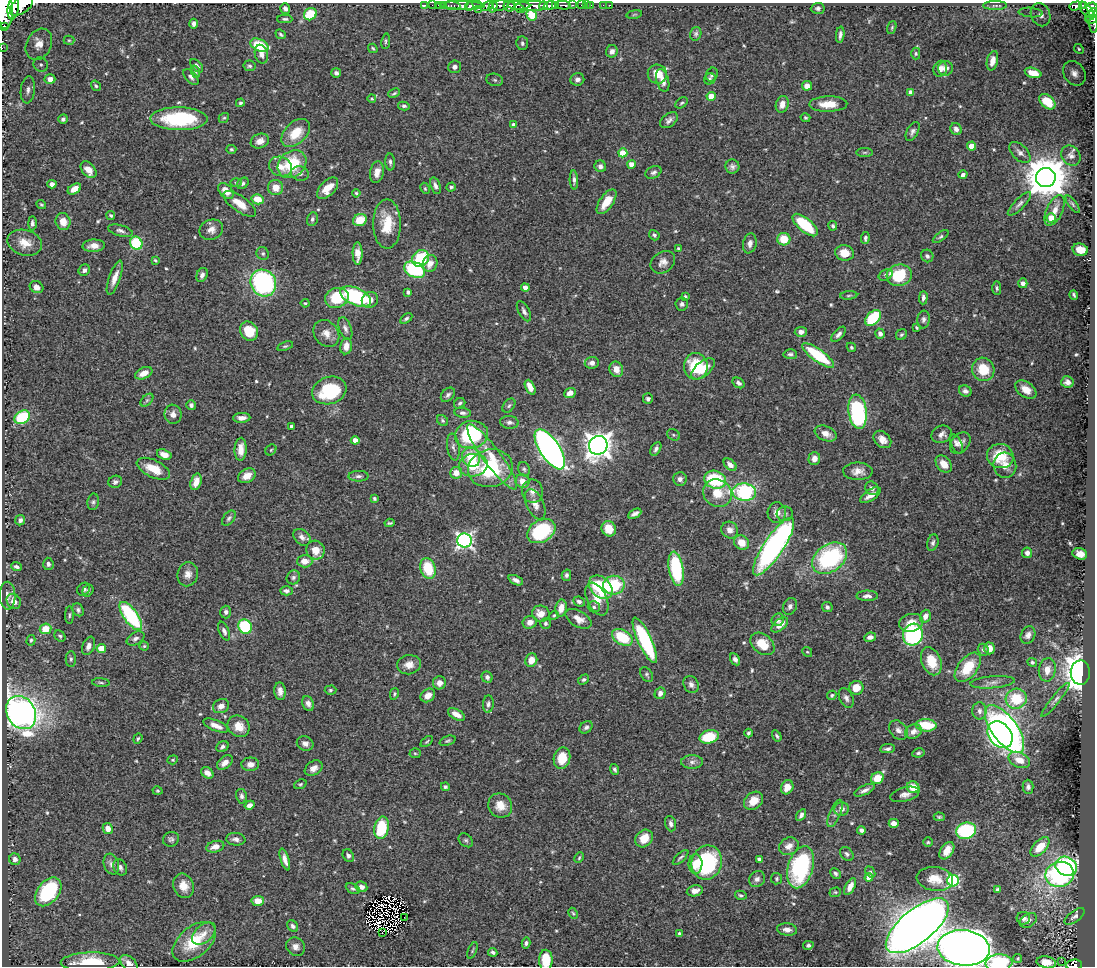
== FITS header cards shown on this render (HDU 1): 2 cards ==
NAXIS1  =                 1093
NAXIS2  =                  964

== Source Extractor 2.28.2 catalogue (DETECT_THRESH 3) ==
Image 1093 x 964 px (HDU 1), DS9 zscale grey, 1 PNG px = 1 image px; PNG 1097 x 968 px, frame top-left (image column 1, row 964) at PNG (2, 3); each listed source drawn as its Kron ellipse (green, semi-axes under 4 px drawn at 4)
Background 0.538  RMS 0.019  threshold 0.0574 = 3 sigma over >= 5 px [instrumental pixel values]
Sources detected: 587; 6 with non-positive FLUX_AUTO (blend fragments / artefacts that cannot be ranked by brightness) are neither listed nor drawn; of the other 581, the 500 brightest by FLUX_AUTO listed and drawn (81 fainter detections omitted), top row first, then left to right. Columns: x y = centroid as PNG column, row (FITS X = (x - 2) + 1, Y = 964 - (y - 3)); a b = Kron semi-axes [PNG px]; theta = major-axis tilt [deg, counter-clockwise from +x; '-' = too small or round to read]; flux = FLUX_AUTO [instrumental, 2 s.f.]
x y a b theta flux
425 5 3 3 - 12
432 5 2 2 - 11
438 5 2 2 - 13
443 5 2 2 - 12
462 5 23 4 -2 770
474 5 8 3 11 530
500 5 8 5 7 360
519 5 11 3 -2 390
555 5 4 3 - 230
564 5 7 3 -5 250
572 5 3 2 - 54
581 5 3 2 - 30
586 5 2 2 - 7.2
591 5 2 2 - 9.5
603 5 2 2 - 4.1
610 5 3 2 - 4.9
1083 5 3 2 - 66
21 6 13 7 36 1700
452 6 8 3 -2 100
469 6 4 2 - 300
487 6 7 4 24 79
509 6 6 5 - 380
531 6 17 5 2 1600
544 6 4 3 - 410
550 6 6 3 17 530
995 6 12 4 1 4
1076 6 6 4 15 240
13 7 12 5 81 1500
493 7 6 3 73 180
1092 7 5 4 - 290
285 8 5 4 - 4.3
818 8 7 5 4 3.4
478 9 3 3 - 78
520 9 5 3 - 150
1086 10 9 5 -49 290
4 11 17 8 -87 2900
1093 12 4 3 - 150
1031 13 12 4 -5 6.8
310 14 7 6 - 42
634 14 8 3 10 1.8
532 15 6 4 -56 14
1041 15 12 9 -68 13
1090 16 5 2 - 120
285 19 7 4 0 2.5
1091 19 6 4 15 220
1094 23 9 2 -88 53
194 24 5 3 - 3.8
3 27 4 2 - 45
892 28 7 4 72 2
281 34 5 3 - 2.1
696 34 7 5 73 2.9
840 35 8 3 84 4.1
69 40 5 4 - 1.6
386 41 8 4 82 2.2
522 43 7 6 - 3.5
39 44 16 12 63 15
260 45 10 6 -24 57
2 48 2 2 - 3.2
373 48 5 3 - 1.8
1079 49 5 4 - 1.9
612 51 6 6 - 6.4
261 54 9 6 -74 6.5
916 54 6 4 -89 1.9
992 61 10 5 77 10
41 65 7 6 - 4.8
197 66 8 4 -46 4.5
249 66 6 5 - 2.7
455 67 6 6 - 5.7
945 68 7 7 - 8.4
940 69 8 6 69 8.5
196 72 6 4 -70 2
336 73 5 5 - 4
1033 73 8 5 -16 15
1074 73 13 10 -56 9.7
657 74 10 9 - 18
712 75 7 6 - 3.3
191 77 9 5 -47 4.3
50 79 5 5 - 11
577 79 7 6 - 6.1
710 79 6 5 - 2.6
495 80 8 6 -16 4
663 80 11 6 -74 9.7
96 86 5 4 - 2.1
807 86 5 5 - 10
28 90 13 7 83 8.1
911 92 4 4 - 10
394 93 6 3 25 1.9
711 96 4 4 - 26
372 99 4 4 - 1.7
1047 102 9 6 -41 29
240 103 4 4 - 2.1
682 103 7 4 38 2.4
782 104 8 6 74 8.8
828 104 19 7 1 22
404 106 6 4 -12 2.6
224 118 5 4 - 1.8
805 118 5 4 - 2
63 119 5 4 - 3.1
179 119 28 11 -1 110
669 120 10 6 37 5.1
513 125 4 4 - 4.9
956 129 6 5 - 6.2
913 131 10 5 60 4.4
296 133 17 11 43 30
260 141 9 7 21 9.2
972 146 4 4 - 18
231 149 5 4 - 2.1
865 152 8 4 0 2.1
1020 152 13 7 -45 6.2
623 153 4 4 - 30
1071 156 11 9 -50 6.2
390 162 8 5 -86 3.5
292 164 15 12 41 57
631 164 4 4 - 11
280 166 12 9 -22 12
600 166 6 5 - 4.4
732 166 7 7 - 4.4
88 170 9 6 -49 13
377 172 11 6 79 9.2
653 172 8 6 28 3.6
300 174 9 7 -17 5.4
963 175 4 4 - 3.9
1046 178 10 9 - 4800
574 180 9 4 -87 3.8
236 183 6 4 -1 1.8
243 183 6 5 - 3.2
52 184 4 4 - 6.3
435 186 9 5 -73 5
451 187 5 4 - 2.8
276 188 8 7 - 15
328 188 13 7 46 18
425 188 6 4 -64 1.6
74 189 7 5 30 11
226 191 9 6 -45 14
356 193 4 4 - 1.7
257 199 6 5 - 20
606 202 14 6 55 21
240 204 19 7 -35 17
1019 204 15 5 45 5.1
1073 204 10 4 -55 2.5
41 205 5 4 - 1.7
1055 210 16 8 65 12
111 215 4 3 - 2.3
1051 218 4 4 - 28
312 219 7 5 73 3.3
360 220 7 6 - 27
63 222 8 7 - 14
32 223 7 4 90 3.7
387 224 24 14 -90 37
805 225 15 7 -40 62
833 226 5 4 - 2.3
211 230 12 10 22 8.9
120 231 12 5 -15 4.8
654 235 5 4 - 2.7
941 237 9 4 37 2.7
865 238 6 4 84 2.9
784 239 6 6 - 28
25 243 18 12 -15 19
136 243 7 6 - 80
750 243 10 6 78 6.8
94 246 11 6 2 9.2
678 248 4 3 - 1.6
1080 250 8 6 -13 14
845 253 9 7 -13 19
263 254 6 6 - 2.5
358 254 11 5 -89 12
927 256 6 6 - 3.7
420 258 9 7 46 58
155 260 3 3 - 1.7
663 262 13 10 36 8.5
430 263 8 7 - 12
84 270 6 5 - 4.4
414 270 11 7 -24 120
202 275 7 5 67 4.8
886 275 7 5 25 3.2
899 275 13 10 14 55
115 278 18 5 71 12
263 283 14 12 -55 200
1023 283 5 4 - 5.5
36 287 7 6 - 7.3
525 288 4 4 - 6.7
997 288 7 4 -88 2.4
408 292 4 4 - 3
849 295 8 3 5 2
1074 295 5 3 - 2.1
355 296 16 8 -24 130
685 296 4 4 - 2.6
337 298 12 9 20 51
923 298 7 4 88 3.8
370 300 8 8 - 11
305 303 4 4 - 1.6
682 304 6 6 - 3.4
524 311 11 5 -60 4.6
873 318 9 6 47 62
406 319 7 4 34 2.6
923 319 9 6 83 4.2
916 327 3 3 - 1.7
345 328 12 6 -69 5.1
249 331 10 8 -56 36
801 332 6 5 - 6.1
326 333 14 12 -51 12
839 334 9 4 46 4.6
880 334 5 4 - 5.8
901 335 6 5 - 2
285 346 8 4 17 2.2
346 346 8 6 82 11
851 347 5 4 - 2.1
790 354 7 5 -4 3
818 355 19 6 -36 76
592 363 7 6 - 6.3
696 366 13 12 - 54
616 369 8 6 -67 12
703 369 14 7 40 22
983 369 12 11 - 33
144 373 9 5 25 12
1067 382 6 5 - 5.8
738 383 6 4 -35 3.9
530 387 8 4 -64 13
329 390 17 13 17 86
1026 390 12 7 -35 14
965 391 6 5 - 4.8
570 393 6 5 - 6.7
448 395 8 6 45 3.6
648 399 5 5 - 3.4
147 400 7 4 45 3.1
460 403 6 5 - 2.5
191 405 5 4 - 3.4
509 406 8 5 50 3
858 412 17 9 -83 170
463 413 8 5 -9 4.1
173 414 9 8 - 7.4
22 417 8 6 31 86
242 418 8 5 2 8
443 420 6 5 - 2.5
509 422 9 6 -5 4.5
292 427 4 4 - 6.6
826 433 11 7 -22 11
942 434 10 8 23 7.2
472 435 16 14 9 130
673 435 7 5 -37 2.1
882 439 10 7 -44 9.9
355 440 4 4 - 9.7
960 443 12 8 50 7.7
956 444 10 5 -64 4.4
598 445 9 9 - 1200
453 447 13 6 -82 5.1
241 449 11 6 87 13
550 449 23 10 -57 730
656 449 7 4 62 4
271 450 6 5 - 1.8
164 455 7 5 -19 10
1000 456 13 12 - 37
471 457 10 8 -61 39
492 457 40 9 -53 37
814 459 6 6 - 9.3
944 464 10 7 -50 12
473 465 14 11 11 37
730 465 7 4 -42 6.2
1005 465 12 11 - 13
490 468 22 18 15 89
153 469 18 8 -25 26
524 469 7 5 -72 2.8
858 471 14 9 1 11
456 473 6 6 - 12
247 476 9 6 30 13
358 476 10 5 1 4
680 479 7 6 - 5
715 480 11 8 -19 72
522 481 7 6 - 12
115 482 7 6 - 3.7
196 482 8 5 73 12
872 488 7 6 - 4.8
532 491 11 10 - 9.2
744 492 12 8 -4 140
717 493 15 13 -36 25
871 495 12 5 34 11
374 498 4 3 - 2
93 502 8 5 80 3.1
535 504 16 8 -66 10
777 512 10 9 - 9.6
635 514 7 4 27 4.8
785 514 8 7 - 4.2
229 518 8 5 51 3.1
20 520 5 5 - 3.8
390 523 5 3 - 2.2
609 529 8 7 - 23
730 530 8 8 - 8.9
541 531 15 11 31 100
302 537 9 7 -43 5.9
465 540 7 7 - 400
741 543 8 7 - 18
933 543 8 5 72 3.4
774 547 34 10 56 390
315 550 9 9 - 16
1027 553 5 5 - 5
1080 554 7 5 -18 9.4
830 558 19 13 35 140
305 561 7 6 - 13
48 564 6 5 - 3.8
16 567 5 4 - 3.7
428 568 10 7 -71 46
676 569 17 7 -81 92
188 574 12 10 76 9
566 575 5 4 - 3.3
293 577 7 6 - 3.4
516 580 7 4 -26 5.5
614 585 10 9 - 55
601 587 13 9 -45 97
84 589 7 6 - 3.4
88 590 6 5 - 2.3
286 591 6 4 -1 4
7 596 14 8 -89 6.8
867 596 11 5 0 5.6
597 599 17 10 -65 15
14 601 8 6 -52 9.2
579 601 6 5 - 3.7
790 606 9 6 63 4.6
594 607 6 5 - 3.3
827 607 5 5 - 3
561 608 8 5 79 13
78 610 7 5 -58 3.2
226 612 6 5 - 3.6
541 614 9 8 - 15
69 615 9 3 89 2.1
554 615 5 4 - 1.8
131 616 16 7 -54 120
925 616 6 5 - 8.2
578 619 14 8 -31 12
778 620 7 6 - 4.4
530 622 7 6 - 9.9
545 623 5 5 - 2.9
911 623 12 9 13 15
780 625 10 5 40 11
245 627 7 6 - 85
46 629 6 5 - 24
224 631 10 5 -67 4.6
913 634 11 10 - 180
1028 635 9 7 62 5.8
60 636 6 5 - 2.4
622 637 11 7 -30 53
870 637 6 4 10 5.9
135 638 9 6 28 4.2
31 640 5 4 - 1.9
645 640 25 6 -65 130
762 644 13 9 -39 28
88 646 9 6 68 7.2
144 646 4 4 - 1.8
101 648 5 4 - 24
989 648 6 5 - 14
983 650 6 5 - 2.5
807 652 5 4 - 1.6
71 659 8 5 89 2.7
735 659 6 4 -60 3.8
531 660 7 6 - 14
931 661 15 9 -68 33
1032 662 5 4 - 2.1
409 665 12 9 9 12
968 667 17 9 52 39
1047 670 12 8 81 12
1080 673 12 9 88 1300
647 675 8 5 -57 2.6
487 677 6 5 - 4.2
584 680 6 4 32 2.4
993 682 22 6 5 8
101 683 9 3 -5 2.2
439 683 6 6 - 7.5
691 684 9 7 -59 5.2
856 688 7 7 - 20
330 690 6 4 3 2.3
280 691 9 5 -84 6.9
660 693 6 5 - 6.7
394 694 6 3 77 1.7
428 695 8 6 38 9.5
832 695 5 4 - 2.3
846 698 10 6 -64 5.2
1016 699 11 10 - 52
1055 700 21 4 51 5.3
308 703 8 5 -70 6
488 704 8 5 85 4.2
221 706 8 6 28 8
979 711 8 7 - 6
21 713 17 14 -58 830
456 714 9 5 -28 10
926 725 10 6 -4 44
216 726 13 5 -23 10
239 726 11 10 - 18
586 727 7 5 40 3.7
1005 729 28 12 -53 550
898 730 11 8 -52 6.9
913 731 9 7 29 8.5
748 733 4 3 - 2.6
1000 735 15 11 -51 360
777 736 6 4 -57 2.4
709 737 10 6 14 51
138 738 5 4 - 2
427 741 7 3 39 1.6
448 741 8 4 20 2.4
305 743 8 7 - 6.7
222 747 6 5 - 3.8
888 749 7 4 7 3.6
415 753 5 5 - 1.8
918 753 6 4 10 2.6
562 758 11 8 77 26
173 760 5 4 - 1.6
1019 760 11 7 -24 15
692 762 11 6 0 5.4
225 763 9 5 41 8.6
250 764 9 7 4 8.4
314 768 10 6 34 8
615 769 5 4 - 2.6
207 773 6 5 - 8
877 778 6 5 - 28
300 784 6 4 24 2
445 787 4 4 - 2.4
787 787 7 6 - 14
913 787 6 5 - 21
1028 787 7 5 -89 3.9
865 790 11 4 24 5.7
157 791 5 4 - 1.6
905 794 15 7 15 6.8
241 796 7 5 -79 3.6
753 801 10 8 40 17
250 805 5 4 - 6.5
500 806 12 11 - 16
841 809 7 7 - 7.2
835 813 14 5 67 5.5
801 815 6 4 58 4.2
939 817 5 4 - 1.7
894 823 5 4 - 7.2
671 824 8 5 -72 4.6
108 828 5 5 - 9.8
381 828 11 7 79 63
861 830 4 4 - 4.5
966 831 10 8 17 110
644 838 9 8 - 19
171 839 8 7 - 3.6
236 839 9 6 -6 5.3
466 840 8 6 -43 2.9
928 842 4 4 - 1.7
789 846 10 8 29 9.6
215 847 9 5 15 9.6
1040 847 12 6 45 24
947 851 9 6 56 12
847 854 8 5 -50 3.6
348 855 6 5 - 4
680 857 10 3 44 2.7
579 858 6 3 63 1.8
15 859 6 5 - 5.6
285 859 11 4 -73 8.5
759 859 4 4 - 2.7
707 863 17 15 72 120
111 864 11 7 -71 5.9
695 864 10 7 89 19
1066 866 11 9 -26 190
120 867 8 6 -63 4.1
800 867 22 12 74 150
870 872 6 4 -52 2.3
836 873 6 5 - 2.8
1060 874 14 12 13 200
869 877 4 4 - 11
757 879 9 7 43 5.1
777 879 6 5 - 2.2
935 879 18 12 -7 20
953 881 6 6 - 170
184 886 12 10 -68 14
361 887 6 5 - 6.6
850 887 9 4 62 10
353 889 7 5 -27 2.8
997 889 4 3 - 2.4
695 891 8 5 11 9
48 892 16 10 52 100
835 892 6 4 19 1.8
741 895 6 4 -14 2.5
258 901 6 5 - 14
573 913 6 4 -64 1.8
1075 916 12 5 37 3.9
404 917 3 2 - 2.4
1023 918 7 6 - 4.6
1028 920 9 6 33 5.3
293 926 6 5 - 4.1
917 926 38 16 39 2300
787 929 10 6 -7 7.4
382 932 2 2 - 560
204 933 14 8 41 11
680 934 4 4 - 5.7
194 942 25 15 40 50
526 943 5 4 - 2.8
808 945 5 4 - 2.6
296 947 10 8 -39 7
964 948 26 18 -6 1900
472 950 9 4 68 2.3
493 952 4 3 - 2.9
1018 958 4 4 - 2.1
546 960 10 6 89 32
90 962 29 9 2 48
1046 962 10 6 -10 13
1062 962 2 2 - 10
129 963 10 6 -42 6.9
999 963 13 8 5 73
1074 965 8 5 5 200
At the frame edge (FLAGS 8, measured only in part): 12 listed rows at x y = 21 6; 13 7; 4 11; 1093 12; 1094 23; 3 27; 2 48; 546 960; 1046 962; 129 963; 999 963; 1074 965
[81 fainter detections neither listed nor drawn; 6 non-positive-flux detections neither listed nor drawn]